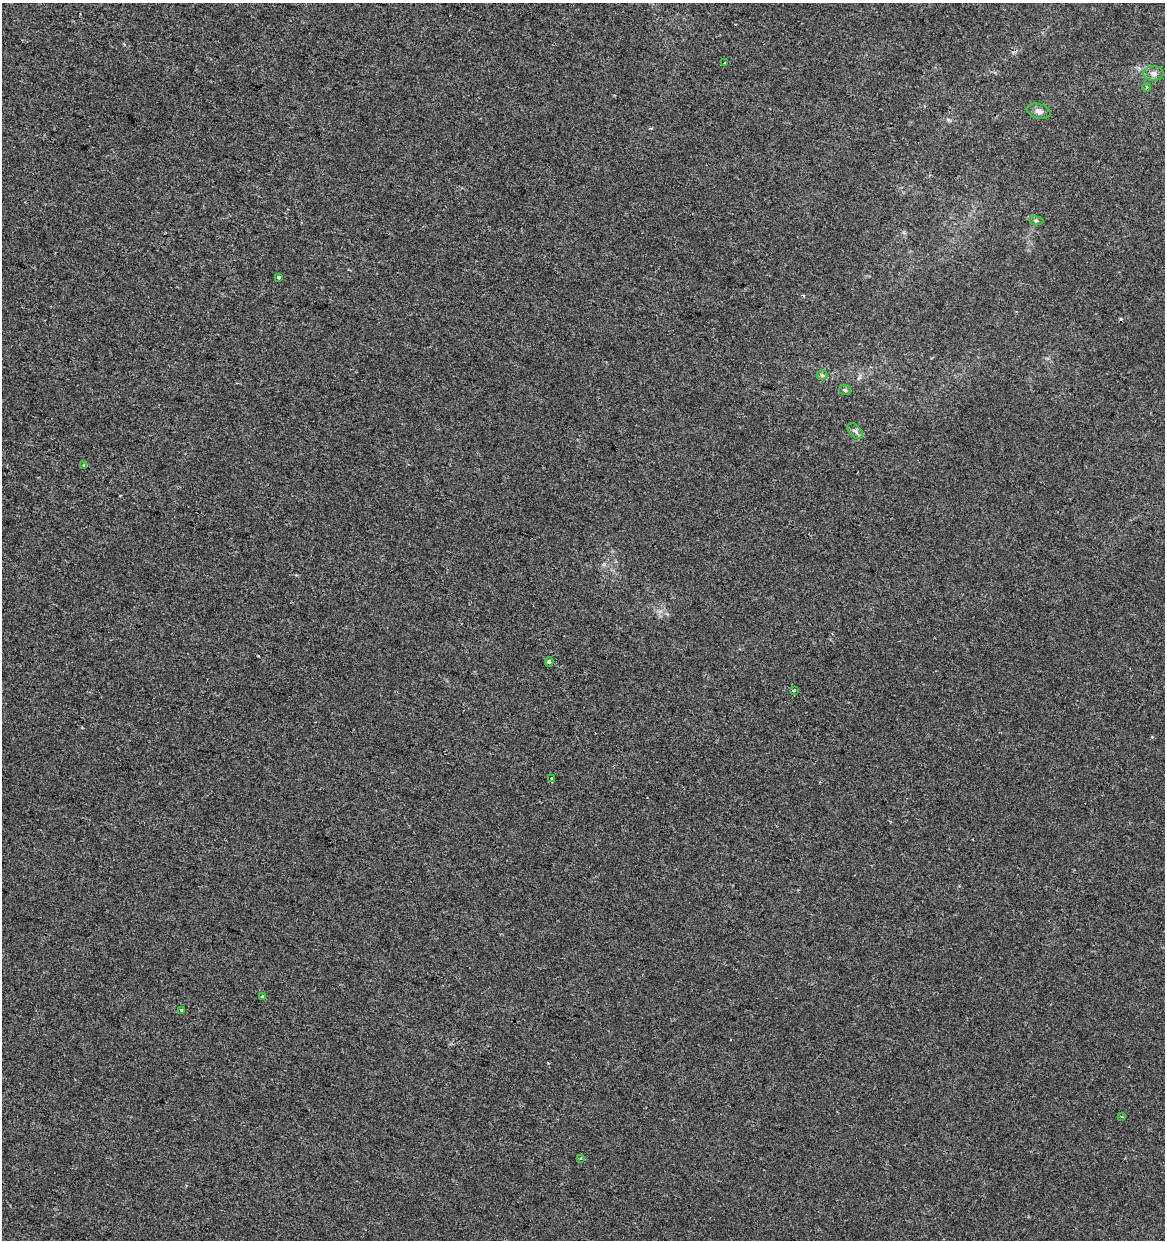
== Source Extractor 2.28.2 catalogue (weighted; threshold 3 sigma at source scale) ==
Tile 11 of 4 x 4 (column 3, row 3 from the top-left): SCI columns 2610-3772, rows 1239-2476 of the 5158 x 4958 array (HDU 1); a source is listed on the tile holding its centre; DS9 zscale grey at full resolution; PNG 1167 x 1242 px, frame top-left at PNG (2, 3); each listed source drawn as its Kron ellipse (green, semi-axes under 4 px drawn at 4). Shown black and unused: <1% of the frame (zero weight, under 2 of 3 exposures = <1% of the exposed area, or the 3 px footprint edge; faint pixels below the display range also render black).
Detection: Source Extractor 2.28.2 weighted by HDU 2 'WHT'; one run over the whole footprint, this tile lists its part. Background -5.27e-04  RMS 0.0042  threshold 0.019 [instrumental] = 3 sigma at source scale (4.5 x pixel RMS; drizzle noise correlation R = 1.50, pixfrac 1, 0.0396/0.0396 arcsec/px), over >= 5 px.
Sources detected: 20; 3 cosmic-ray / hot-pixel residue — neither listed nor drawn; the other 17 listed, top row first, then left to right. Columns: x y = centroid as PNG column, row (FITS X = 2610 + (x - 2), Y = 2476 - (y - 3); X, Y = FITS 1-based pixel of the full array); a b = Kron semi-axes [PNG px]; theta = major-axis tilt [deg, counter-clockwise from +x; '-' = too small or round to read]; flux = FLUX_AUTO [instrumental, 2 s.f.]
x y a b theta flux
724 63 3 3 - 0.44
1154 73 10 7 -1 2.1
1146 87 4 4 - 0.61
1039 111 12 7 -15 2
1036 221 7 4 -8 0.66
279 277 4 3 - 1
822 375 5 5 - 0.64
845 390 6 5 - 0.71
855 431 9 5 -45 1.3
84 465 3 3 - 0.74
549 662 4 4 - 0.75
794 691 4 3 - 0.74
552 779 4 3 - 3.3
262 997 3 3 - 1.4
181 1010 3 2 - 0.67
1122 1117 3 3 - 0.41
581 1158 4 3 - 0.47